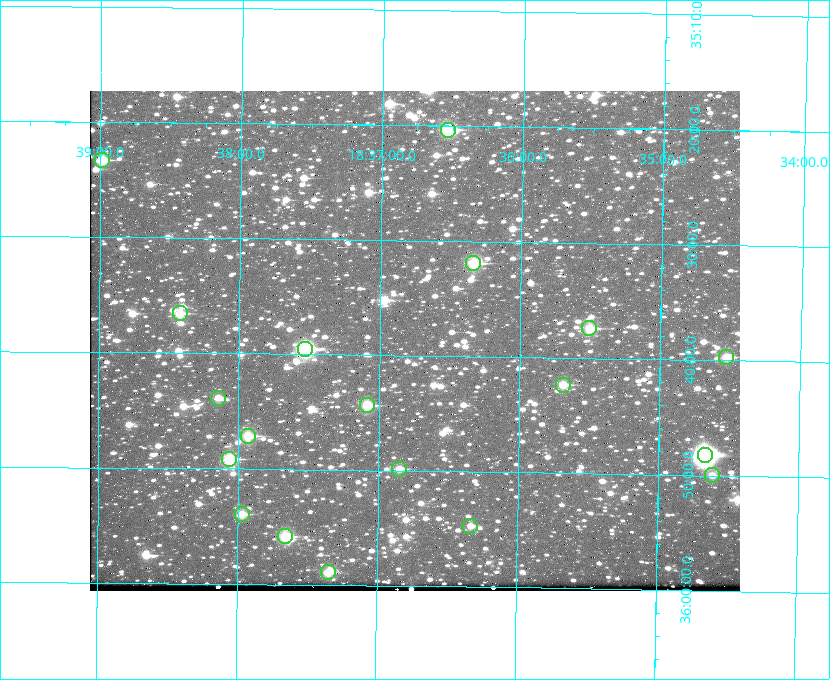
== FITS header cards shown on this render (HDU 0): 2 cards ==
NAXIS1  =                  650 / Width of table row in bytes
NAXIS2  =                  500 / Number of rows in table

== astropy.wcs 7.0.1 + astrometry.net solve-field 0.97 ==
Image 650 x 500 px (HDU 0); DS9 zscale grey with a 90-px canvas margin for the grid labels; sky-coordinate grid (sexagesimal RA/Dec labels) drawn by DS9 from the SOLVED WCS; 19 Tycho-2 reference stars matched to detected sources circled (green)
Header WCS: none
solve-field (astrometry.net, Tycho-2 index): SOLVED blind (the file carries no WCS)
Solved WCS: RA---TAN-SIP/DEC--TAN-SIP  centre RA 18:36:45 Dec +35:39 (279.19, +35.64 deg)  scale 5.21 arcsec/px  FOV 56.5' x 43.4'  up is +179 deg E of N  parity flipped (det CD > 0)
(file carries no celestial WCS; the grid is the blind solution)
Tycho-2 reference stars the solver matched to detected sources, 19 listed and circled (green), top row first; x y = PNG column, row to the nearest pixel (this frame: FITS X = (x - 90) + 1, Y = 500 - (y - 91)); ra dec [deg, ICRS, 3 dp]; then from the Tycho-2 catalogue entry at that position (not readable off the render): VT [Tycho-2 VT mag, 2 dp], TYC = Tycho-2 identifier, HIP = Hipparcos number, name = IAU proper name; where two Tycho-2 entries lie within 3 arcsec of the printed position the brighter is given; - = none
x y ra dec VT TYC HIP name
448 130 279.134 +35.339 9.91 2645-980-1 - -
102 160 279.747 +35.388 10.29 2645-648-1 - -
473 263 279.085 +35.532 9.84 2645-710-1 - -
180 313 279.606 +35.610 10.50 2645-565-1 - -
589 328 278.877 +35.623 10.37 2632-1282-1 - -
305 349 279.382 +35.660 8.88 2649-136-1 91311 -
726 357 278.632 +35.662 10.68 2636-195-1 - -
563 385 278.922 +35.705 10.37 2636-96-1 - -
218 398 279.537 +35.731 11.00 2649-31-1 - -
367 405 279.271 +35.739 10.27 2649-22-1 - -
248 436 279.483 +35.786 9.96 2649-1276-1 - -
705 455 278.667 +35.805 7.78 2636-68-1 91080 -
229 459 279.516 +35.819 10.07 2649-1464-1 - -
399 469 279.212 +35.831 10.99 2649-1529-1 - -
712 475 278.654 +35.833 11.29 2636-133-1 - -
242 514 279.492 +35.899 10.86 2649-1492-1 - -
470 526 279.083 +35.912 11.42 2649-1448-1 - -
285 536 279.414 +35.931 10.32 2649-1381-1 - -
328 572 279.337 +35.982 10.50 2649-1232-1 - -